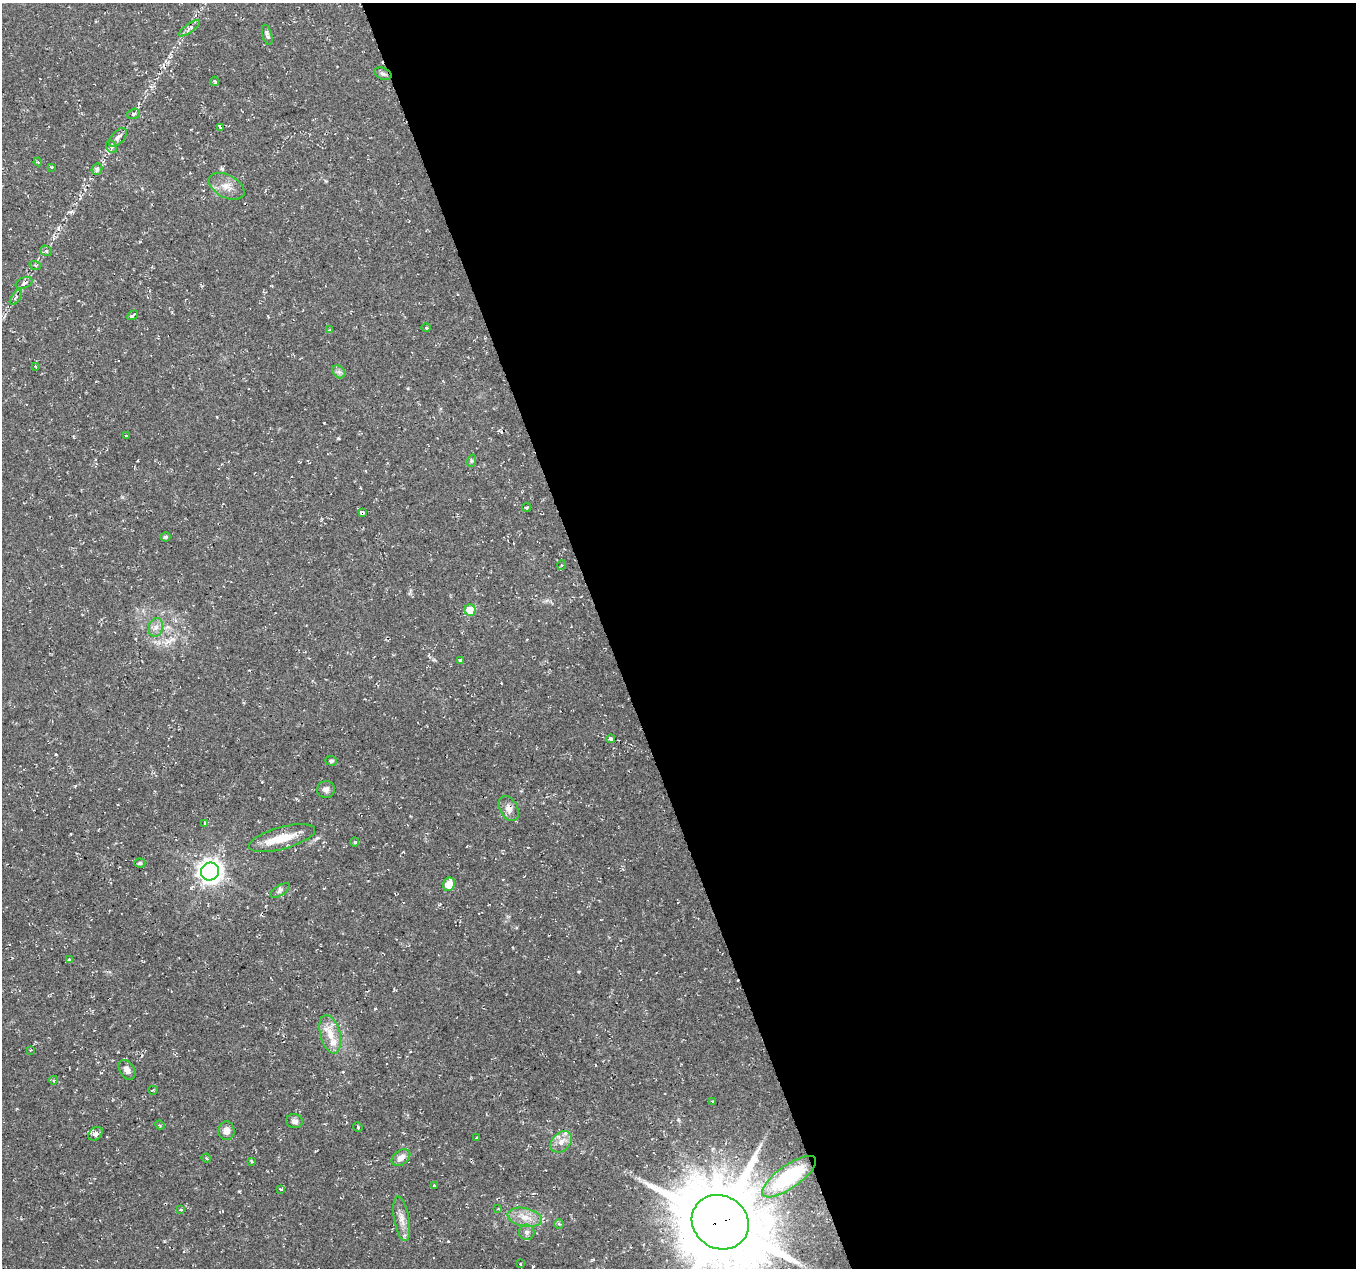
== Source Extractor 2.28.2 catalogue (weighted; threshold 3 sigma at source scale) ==
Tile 8 of 4 x 4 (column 4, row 2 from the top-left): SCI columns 4064-5417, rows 2597-3862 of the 5424 x 5249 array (HDU 1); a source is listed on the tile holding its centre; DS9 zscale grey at full resolution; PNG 1358 x 1270 px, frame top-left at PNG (2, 3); each listed source drawn as its Kron ellipse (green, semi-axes under 4 px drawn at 4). Shown black and unused: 55% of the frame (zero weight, under 2 of 3 exposures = <1% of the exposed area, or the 3 px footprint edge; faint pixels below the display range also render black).
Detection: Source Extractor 2.28.2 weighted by HDU 2 'WHT'; one run over the whole footprint, this tile lists its part. Background 0.0355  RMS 0.004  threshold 0.0181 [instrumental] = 3 sigma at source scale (4.5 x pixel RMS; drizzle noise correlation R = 1.50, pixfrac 1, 0.0396/0.0396 arcsec/px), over >= 5 px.
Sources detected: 77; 6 cosmic-ray / hot-pixel residue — neither listed nor drawn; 2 inside a brighter listed object's ellipse — not listed separately; the other 69 listed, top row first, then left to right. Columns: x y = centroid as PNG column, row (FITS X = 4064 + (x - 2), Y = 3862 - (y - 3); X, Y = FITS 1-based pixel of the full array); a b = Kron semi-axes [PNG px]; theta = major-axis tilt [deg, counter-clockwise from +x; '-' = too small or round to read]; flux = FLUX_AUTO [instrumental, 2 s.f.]
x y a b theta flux
189 28 13 4 35 1.3
267 35 10 5 -75 1.2
383 74 9 5 -22 1
215 81 5 3 - 0.52
133 114 6 5 - 0.91
221 127 4 3 - 1.2
118 138 11 6 49 1.9
111 147 7 5 -57 0.88
38 162 4 3 - 0.47
52 167 3 3 - 0.94
97 169 6 5 - 1.1
227 186 19 11 -28 4.3
46 251 6 5 - 0.83
35 265 6 3 -19 0.49
24 283 9 5 23 1.2
16 297 9 3 55 0.76
133 315 6 3 30 2
426 328 4 3 - 0.48
330 330 4 3 - 0.44
35 366 3 3 - 0.62
339 372 7 5 -44 1.1
127 436 3 3 - 1.2
471 461 6 4 72 0.59
527 507 4 4 - 0.81
362 512 4 3 - 8.5
165 537 5 4 - 0.76
562 565 5 3 - 0.38
470 610 5 5 - 9.5
156 627 9 7 74 2
460 661 4 3 - 0.67
611 739 4 3 - 3.7
331 761 6 4 -4 0.82
326 789 9 8 - 1.7
509 809 13 9 -63 2.6
205 823 3 3 - 0.83
282 838 34 11 16 9.4
355 842 4 4 - 0.42
140 863 5 4 - 0.57
210 871 9 8 - 300
449 884 7 6 - 7.2
280 890 11 5 34 1.2
69 960 4 3 - 1.5
330 1034 20 10 -75 5.7
30 1050 3 2 - 0.53
127 1070 11 7 -57 2.1
54 1080 4 3 - 0.44
153 1090 5 3 - 0.49
713 1101 3 3 - 0.48
294 1121 8 7 - 1.5
160 1125 5 4 - 0.49
358 1127 5 4 - 0.49
226 1131 9 8 - 2.4
95 1134 8 5 43 2.2
477 1138 3 3 - 0.41
561 1142 12 9 46 3.5
206 1158 5 3 - 0.46
401 1158 10 7 36 2.8
251 1161 4 3 - 0.47
789 1177 32 11 35 37
434 1186 3 3 - 1.3
281 1189 3 2 - 1.1
498 1209 4 4 - 0.5
181 1210 4 3 - 0.73
525 1217 17 9 -11 4.7
402 1219 23 7 -79 3.4
720 1222 29 26 -31 4500
559 1224 5 4 - 0.57
527 1232 8 7 - 1.4
520 1264 4 3 - 0.33
Overlapping masked pixels (flux is a lower limit): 2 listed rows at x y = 362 512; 720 1222
Isophote crosses this tile's border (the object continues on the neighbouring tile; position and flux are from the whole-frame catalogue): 1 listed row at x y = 720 1222
Unlisted compact peaks at least as high as the median listed source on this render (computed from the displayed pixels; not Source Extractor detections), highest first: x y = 338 438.